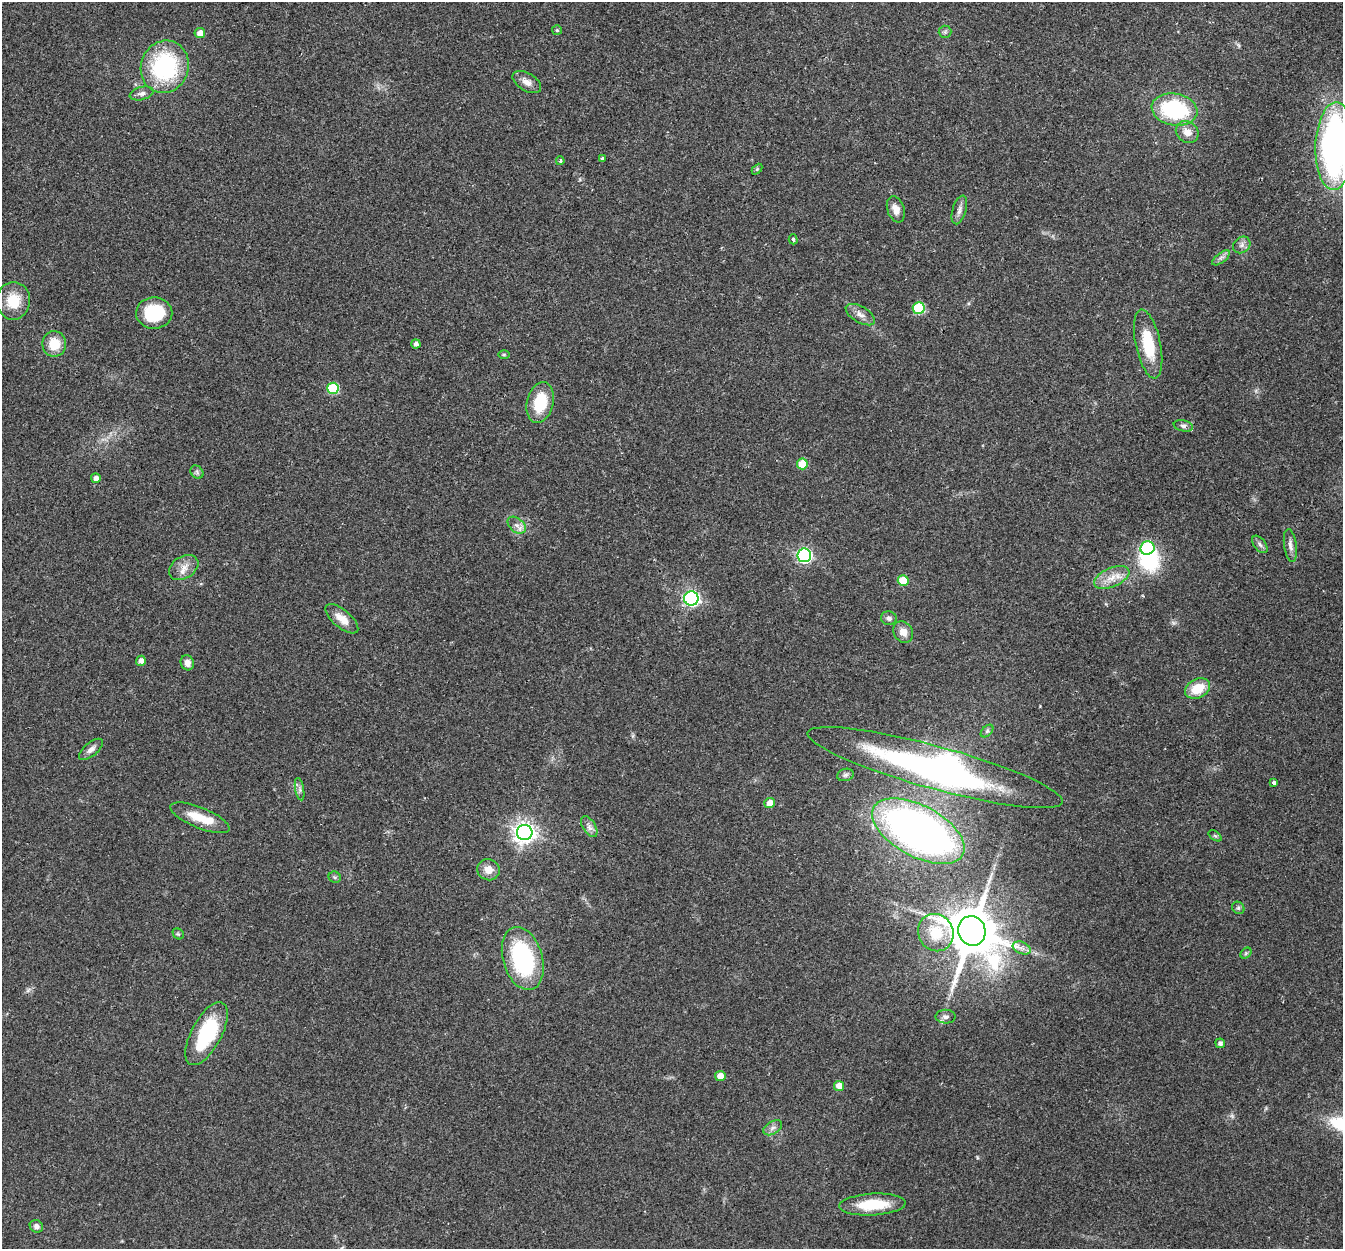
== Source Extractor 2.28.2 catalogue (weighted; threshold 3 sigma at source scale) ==
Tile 10 of 4 x 4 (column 2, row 3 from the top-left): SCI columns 1366-2706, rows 1437-2683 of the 5415 x 5496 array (HDU 1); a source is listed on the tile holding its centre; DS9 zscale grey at full resolution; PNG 1345 x 1251 px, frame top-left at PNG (2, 2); each listed source drawn as its Kron ellipse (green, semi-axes under 4 px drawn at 4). Shown black and unused: <1% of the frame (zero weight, under 2 of 3 exposures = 3% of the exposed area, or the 3 px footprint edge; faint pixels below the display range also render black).
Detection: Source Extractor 2.28.2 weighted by HDU 2 'WHT'; one run over the whole footprint, this tile lists its part. Background 0.0604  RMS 0.0078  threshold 0.0353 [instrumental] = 3 sigma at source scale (4.5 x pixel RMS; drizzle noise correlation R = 1.50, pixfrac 1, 0.05/0.05 arcsec/px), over >= 5 px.
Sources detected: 80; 1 too faint to see at this stretch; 2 inside a brighter object's white glare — neither listed nor drawn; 2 inside a brighter listed object's ellipse — not listed separately; the other 75 listed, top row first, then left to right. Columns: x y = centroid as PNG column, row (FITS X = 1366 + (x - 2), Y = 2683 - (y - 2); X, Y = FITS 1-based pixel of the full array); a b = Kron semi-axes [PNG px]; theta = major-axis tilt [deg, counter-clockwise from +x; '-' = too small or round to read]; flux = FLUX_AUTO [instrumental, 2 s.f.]
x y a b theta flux
557 30 5 5 - 1.2
945 32 6 6 - 1.5
200 33 5 5 - 5.5
165 67 26 24 71 84
527 82 16 8 -31 5.6
142 93 12 6 14 2.8
1174 109 23 16 -10 69
1187 132 12 10 -40 7
1335 146 44 19 88 280
602 158 3 3 - 1.9
560 161 4 4 - 1.1
757 169 6 4 45 0.93
896 209 13 8 -70 5.9
959 210 15 7 73 3.9
793 239 5 4 - 1.5
1242 245 9 7 37 3.1
1221 258 10 5 37 2.5
13 301 19 17 90 19
919 308 6 6 - 48
154 313 18 15 -1 41
860 315 16 8 -30 5.1
54 344 13 12 - 16
416 344 4 4 - 2.4
1148 344 35 12 -78 33
504 355 6 4 1 1
333 388 6 5 - 42
540 403 21 13 77 29
1183 426 10 5 -11 2.3
802 464 5 5 - 20
197 472 7 6 - 1.5
96 478 5 5 - 3.6
517 525 10 7 -39 4
1260 544 10 5 -52 2.3
1290 545 16 6 -82 4
1147 548 7 6 - 58
804 555 7 7 - 180
184 567 16 11 32 7.4
1112 577 19 9 23 10
903 581 5 5 - 26
691 598 7 7 - 180
889 618 8 6 -13 2.7
342 619 20 9 -40 9.9
903 632 11 9 -55 6.9
141 661 5 4 - 3.9
187 663 8 6 -67 4.8
1198 688 13 9 25 18
987 731 7 4 45 1.6
91 749 14 6 39 3.8
935 768 132 21 -15 240
845 775 8 6 16 2.1
1274 782 4 3 - 3.2
300 789 11 4 -79 2.3
770 803 5 5 - 8
200 818 32 10 -22 18
589 827 11 6 -58 3.5
918 831 50 25 -28 440
525 833 8 7 - 560
1215 836 7 4 -36 1.2
488 870 11 10 - 7.6
335 877 6 5 - 1.4
1238 908 7 5 -44 1.7
972 931 15 13 -69 4200
936 933 19 17 -63 24
178 934 6 5 - 1.1
1022 948 9 6 -23 3.4
1246 953 6 4 45 1.1
523 958 32 19 -74 87
946 1017 10 7 -2 2.5
207 1034 35 15 62 56
1220 1043 5 4 - 2.5
720 1076 5 5 - 6.6
839 1086 5 5 - 8.2
773 1128 10 6 31 3.3
872 1205 33 11 3 30
36 1226 7 6 - 2.9
Isophote crosses this tile's border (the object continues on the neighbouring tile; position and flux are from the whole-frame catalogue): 1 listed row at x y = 1335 146